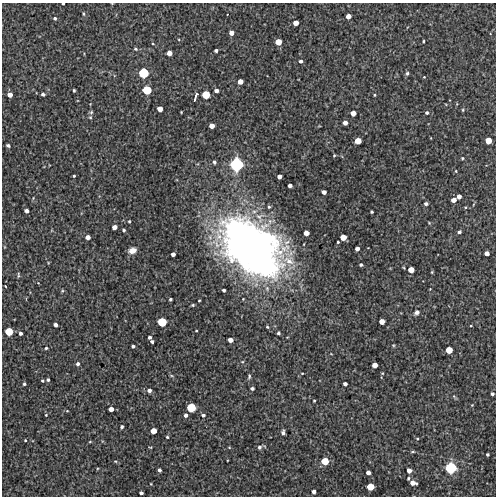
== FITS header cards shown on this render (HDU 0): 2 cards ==
NAXIS1  =                  494 /Length X axis
NAXIS2  =                  494 /Length Y axis

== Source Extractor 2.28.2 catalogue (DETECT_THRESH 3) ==
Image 494 x 494 px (HDU 0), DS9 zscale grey, 1 PNG px = 1 image px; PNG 498 x 498 px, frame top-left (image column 1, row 494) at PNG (2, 3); no overlay
Background 3490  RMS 280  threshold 852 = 3 sigma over >= 5 px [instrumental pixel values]
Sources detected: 136; all 136 listed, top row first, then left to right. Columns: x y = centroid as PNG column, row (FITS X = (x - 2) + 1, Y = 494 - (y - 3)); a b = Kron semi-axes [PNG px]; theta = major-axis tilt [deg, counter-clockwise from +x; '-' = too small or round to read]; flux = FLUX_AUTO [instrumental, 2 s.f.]
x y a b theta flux
63 4 3 2 - 2.1e+04
83 13 4 3 - 2.1e+04
348 16 4 4 - 1.1e+05
55 18 4 4 - 3.6e+04
296 23 5 4 - 1.2e+05
231 33 4 4 - 9.3e+04
423 41 3 2 - 2.1e+04
278 42 5 5 - 1.7e+05
153 44 3 2 - 1.3e+04
135 49 5 4 - 2.8e+04
216 50 3 3 - 4.4e+04
169 53 5 4 - 1.1e+05
301 61 4 3 - 5.1e+04
143 73 8 8 - 4.1e+05
407 73 5 4 - 3.5e+04
424 77 3 3 - 1.4e+04
240 81 5 4 - 1.2e+05
74 90 3 3 - 2.3e+04
147 90 7 7 - 3.3e+05
216 91 4 4 - 6.8e+04
43 94 4 4 - 4.8e+04
10 95 5 5 - 1.0e+05
206 95 7 6 - 2.5e+05
374 95 3 3 - 1.9e+04
195 96 13 4 72 5.7e+04
160 109 5 4 - 1.2e+05
463 110 5 3 - 1.8e+04
91 112 6 5 - 3.4e+04
353 113 5 4 - 1.2e+05
427 113 4 4 - 3.6e+04
345 123 4 4 - 8.9e+04
212 126 5 4 - 1.2e+05
358 141 5 5 - 1.8e+05
488 141 5 5 - 1.8e+05
8 145 4 3 - 4.8e+04
334 155 4 3 - 2.0e+04
462 158 4 3 - 2.1e+04
214 162 4 4 - 4.0e+04
236 165 13 12 - 8.0e+05
456 171 4 3 - 1.6e+04
74 176 3 3 - 2.1e+04
279 176 4 4 - 8.3e+04
290 185 4 3 - 6.8e+04
324 192 4 4 - 7.7e+04
459 196 4 4 - 8.1e+04
454 200 4 4 - 1.0e+05
426 204 4 4 - 4.9e+04
269 207 5 4 - 2.9e+04
465 207 4 3 - 1.6e+04
26 211 4 4 - 6.7e+04
372 212 3 3 - 2.2e+04
129 221 3 2 - 2.0e+04
429 223 4 3 - 1.6e+04
114 227 4 4 - 9.5e+04
124 230 3 3 - 3.0e+04
459 232 4 3 - 4.4e+04
306 233 5 4 - 1.2e+05
88 237 4 4 - 8.8e+04
343 237 5 5 - 1.5e+05
338 242 3 3 - 2.0e+04
252 248 72 44 -41 1.2e+07
357 249 4 4 - 7.1e+04
132 250 8 6 14 1.3e+05
487 253 4 4 - 8.7e+04
173 254 4 4 - 7.3e+04
361 265 3 3 - 3.1e+04
404 268 5 3 - 1.6e+04
411 270 5 5 - 1.5e+05
432 272 5 3 - 1.8e+04
18 275 8 4 -90 3.0e+04
5 286 3 2 - 1.4e+04
430 289 2 2 - 1.1e+04
224 290 3 3 - 3.9e+04
62 291 5 4 - 2.1e+04
170 299 3 3 - 2.9e+04
199 300 3 2 - 1.8e+04
193 305 3 3 - 2.5e+04
416 312 6 5 - 6.6e+04
382 321 5 4 - 1.3e+05
162 322 7 7 - 3.4e+05
55 325 4 4 - 6.4e+04
267 327 4 3 - 2.2e+04
9 331 6 6 - 2.7e+05
196 331 3 2 - 1.5e+04
20 333 4 3 - 5.0e+04
278 333 3 3 - 2.9e+04
150 337 3 3 - 4.4e+04
230 340 4 4 - 9.8e+04
152 341 4 3 - 3.5e+04
133 346 3 3 - 3.8e+04
46 348 3 3 - 2.5e+04
449 350 5 5 - 1.9e+05
78 364 4 4 - 4.8e+04
375 365 5 4 - 1.2e+05
302 373 3 2 - 1.4e+04
249 376 7 4 88 3.1e+04
48 380 3 3 - 3.7e+04
42 381 3 3 - 2.2e+04
24 384 3 3 - 3.0e+04
345 384 4 3 - 5.7e+04
252 388 4 3 - 4.3e+04
149 390 5 4 - 6.7e+04
492 394 3 3 - 4.1e+04
454 396 7 4 -56 2.7e+04
314 401 3 2 - 1.8e+04
472 405 3 3 - 1.4e+04
191 408 7 6 - 3.4e+05
111 409 4 4 - 9.7e+04
67 411 4 3 - 1.6e+04
46 415 4 3 - 1.8e+04
186 415 4 4 - 5.7e+04
203 415 5 5 - 4.7e+04
122 427 4 3 - 3.4e+04
153 431 5 5 - 1.4e+05
283 432 5 3 - 5.4e+04
167 437 3 3 - 1.8e+04
417 439 4 3 - 1.7e+04
25 440 3 3 - 1.7e+04
90 442 4 3 - 1.5e+04
150 447 4 3 - 1.5e+04
229 447 5 3 - 1.4e+04
259 447 5 4 - 4.8e+04
413 452 6 3 8 2.3e+04
487 455 3 3 - 3.1e+04
115 461 5 3 - 1.9e+04
325 461 7 7 - 2.4e+05
451 468 10 10 - 5.7e+05
159 470 3 3 - 5.0e+04
409 470 4 4 - 9.5e+04
368 472 4 4 - 8.1e+04
408 478 4 3 - 2.1e+04
413 483 6 4 -12 1.2e+05
151 484 3 2 - 1.2e+04
370 487 6 5 - 2.1e+05
314 492 4 4 - 6.6e+04
141 493 4 3 - 4.7e+04
At the frame edge (FLAGS 8, measured only in part): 1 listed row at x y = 63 4